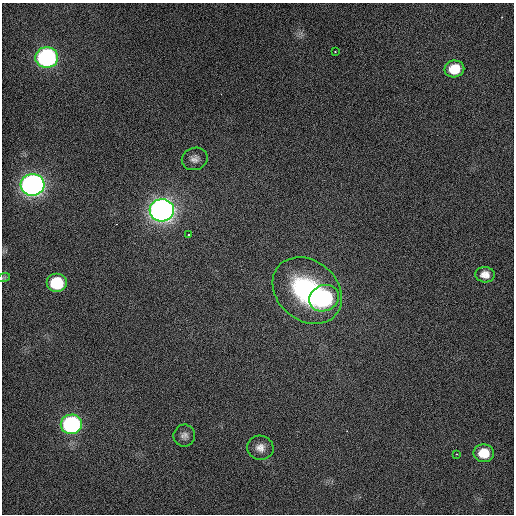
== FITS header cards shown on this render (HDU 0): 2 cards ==
NAXIS1  =                  512 / Axis length
NAXIS2  =                  512 / Axis length

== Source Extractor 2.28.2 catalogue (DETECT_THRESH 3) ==
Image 512 x 512 px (HDU 0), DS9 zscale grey, 1 PNG px = 1 image px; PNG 516 x 516 px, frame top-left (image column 1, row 512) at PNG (2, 3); each listed source drawn as its Kron ellipse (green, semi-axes under 4 px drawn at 4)
Background 448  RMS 2.2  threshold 6.65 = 3 sigma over >= 5 px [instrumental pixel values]
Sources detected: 17; all 17 listed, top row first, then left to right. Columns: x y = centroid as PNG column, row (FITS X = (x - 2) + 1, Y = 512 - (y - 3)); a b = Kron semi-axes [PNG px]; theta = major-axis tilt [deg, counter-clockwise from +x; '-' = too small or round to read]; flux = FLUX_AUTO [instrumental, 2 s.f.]
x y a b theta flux
335 52 2 2 - 81
47 58 11 10 - 33000
454 69 10 8 11 2900
195 159 13 11 19 970
33 185 12 11 - 87000
162 210 12 11 - 120000
188 235 3 3 - 380
485 275 9 7 -4 1000
4 277 6 4 19 210
57 283 10 9 - 7500
307 291 38 30 -40 23000
324 298 15 12 26 20000
71 424 11 9 1 30000
184 435 11 10 - 770
260 448 13 12 - 1300
484 453 10 9 - 2900
457 454 3 2 - 120